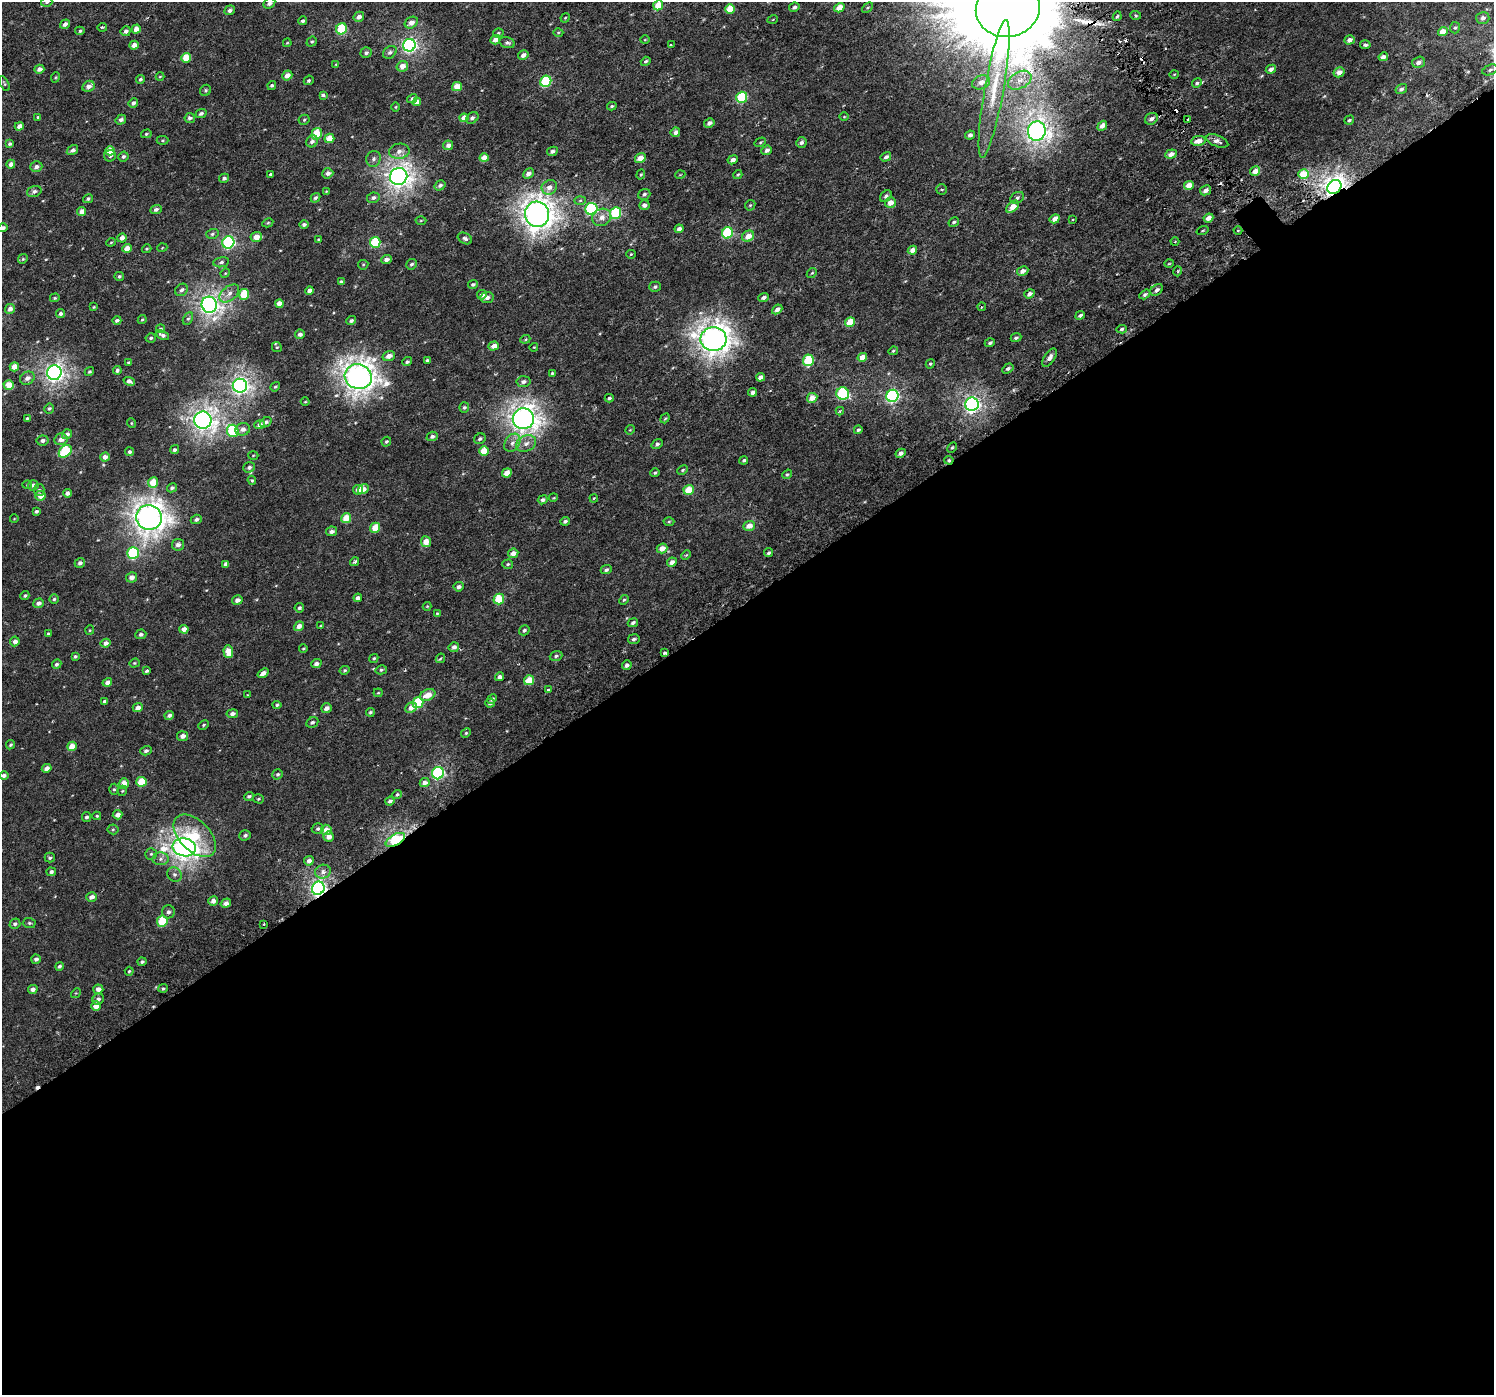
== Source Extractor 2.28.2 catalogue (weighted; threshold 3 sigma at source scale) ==
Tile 15 of 4 x 4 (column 3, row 4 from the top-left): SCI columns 3069-4560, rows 271-1663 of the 6126 x 6047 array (HDU 1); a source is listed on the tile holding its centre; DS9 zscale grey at full resolution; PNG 1496 x 1397 px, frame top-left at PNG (2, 2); each listed source drawn as its Kron ellipse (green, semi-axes under 4 px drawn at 4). Shown black and unused: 57% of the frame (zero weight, under 3 of 6 exposures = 5% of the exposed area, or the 3 px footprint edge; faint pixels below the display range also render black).
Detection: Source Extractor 2.28.2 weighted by HDU 2 'WHT'; one run over the whole footprint, this tile lists its part. Background 4.68e-04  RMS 0.0013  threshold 0.00517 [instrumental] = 3 sigma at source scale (4.09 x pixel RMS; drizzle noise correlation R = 1.36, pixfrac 0.8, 0.0396/0.0396 arcsec/px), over >= 5 px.
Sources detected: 458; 1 too faint to see at this stretch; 6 cosmic-ray / hot-pixel residue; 1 long thin detection or spike segment (spike, bleed or trail) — neither listed nor drawn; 2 inside a brighter listed object's ellipse — not listed separately; the other 448 listed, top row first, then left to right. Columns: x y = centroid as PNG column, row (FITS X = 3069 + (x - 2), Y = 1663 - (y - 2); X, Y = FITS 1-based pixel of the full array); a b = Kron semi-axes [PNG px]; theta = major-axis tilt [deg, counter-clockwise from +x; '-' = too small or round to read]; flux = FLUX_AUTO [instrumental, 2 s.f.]
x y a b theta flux
47 2 6 4 16 0.19
269 3 6 5 - 0.43
658 5 5 4 - 1.7
794 7 5 4 - 0.32
868 7 6 4 43 0.15
839 8 5 4 - 1.2
1008 8 32 29 16 4700
730 9 5 4 - 2.1
230 10 5 4 - 0.4
1136 15 5 4 - 0.23
1117 16 5 4 - 0.17
359 17 5 5 - 0.62
565 18 5 4 - 0.11
1483 18 6 6 - 0.51
773 19 5 3 - 0.11
303 21 4 4 - 0.26
411 23 7 5 32 0.71
65 24 5 4 - 0.48
102 27 5 3 - 0.12
1455 28 5 5 - 0.18
136 29 4 4 - 0.86
342 29 6 5 - 5.8
80 31 5 4 - 0.16
126 31 5 5 - 0.38
558 32 5 3 - 0.11
1443 32 5 4 - 1.3
498 33 5 4 - 0.16
495 40 5 4 - 0.71
645 40 5 3 - 0.09
1350 40 5 4 - 0.62
312 42 5 4 - 0.16
287 43 4 3 - 0.11
507 43 8 5 -14 0.27
134 45 5 4 - 0.82
409 45 6 6 - 28
671 45 3 3 - 0.12
1365 45 5 4 - 0.26
390 52 7 5 38 0.33
366 53 5 5 - 0.28
523 55 5 4 - 0.53
1383 57 4 4 - 0.51
186 58 5 5 - 2.2
646 61 5 4 - 0.22
1419 62 6 5 - 0.44
336 64 4 3 - 0.081
402 66 6 5 - 0.89
39 69 5 4 - 0.58
1271 69 5 4 - 0.49
1490 70 8 5 22 0.33
1339 72 5 4 - 0.77
1174 74 4 3 - 0.09
287 75 5 4 - 0.75
56 77 5 3 - 0.11
160 77 4 3 - 0.094
140 79 4 4 - 0.22
309 80 5 4 - 0.21
1020 80 13 8 28 1.1
546 81 6 5 - 8.2
981 82 9 7 19 0.69
4 83 8 4 -61 0.15
1197 83 5 4 - 0.24
272 85 5 4 - 0.21
88 86 6 5 - 0.65
457 87 5 4 - 1.6
994 89 70 9 80 4.7
1401 89 6 5 - 0.3
206 90 6 5 - 0.18
323 95 4 4 - 0.3
742 97 5 5 - 6.9
412 99 5 4 - 0.25
417 102 4 4 - 0.66
133 103 5 4 - 0.34
612 106 5 3 - 0.17
396 107 5 3 - 0.11
201 113 5 4 - 0.29
38 117 3 3 - 0.15
844 117 4 3 - 0.089
190 118 5 5 - 0.31
464 118 4 4 - 1.2
472 118 7 5 37 0.32
1151 119 7 5 33 0.45
1188 119 3 2 - 0.12
121 120 5 4 - 0.34
304 120 5 5 - 0.17
1349 120 5 4 - 0.21
709 123 5 4 - 0.46
19 126 4 4 - 0.65
1102 126 5 4 - 0.58
1037 131 9 9 - 62
675 132 5 4 - 0.46
146 134 5 4 - 0.15
317 134 6 5 - 3
970 135 5 4 - 0.38
329 138 5 4 - 1.4
162 140 6 4 1 0.15
312 141 6 5 - 0.4
1198 141 7 5 8 0.9
1217 141 11 5 -22 0.59
760 142 6 4 31 0.15
801 142 5 5 - 0.36
10 144 4 4 - 0.22
448 145 5 4 - 0.52
72 150 6 4 32 0.35
767 150 5 4 - 0.41
110 151 5 4 - 1.9
399 151 10 7 9 0.68
552 151 5 4 - 0.39
1171 154 6 4 22 0.61
110 156 6 5 - 0.31
123 156 5 5 - 0.26
886 157 5 4 - 0.33
484 158 4 4 - 1.2
640 158 5 5 - 1
373 159 8 7 - 0.35
733 160 5 4 - 0.53
11 164 4 4 - 0.49
36 167 6 5 - 0.37
1255 171 5 4 - 1.1
328 173 5 5 - 0.54
528 174 6 5 - 0.58
641 174 5 4 - 0.14
1304 174 5 5 - 2.9
270 175 3 3 - 0.31
680 175 5 3 - 0.086
738 175 5 4 - 0.16
399 176 9 8 - 71
224 178 5 4 - 0.3
440 185 6 5 - 0.3
1189 185 5 4 - 1.4
549 187 8 7 - 0.8
1334 187 8 6 41 70
942 189 5 5 - 0.2
1206 190 6 4 27 0.51
34 191 7 5 19 0.36
326 191 3 3 - 0.095
644 194 6 5 - 0.28
886 196 7 5 45 0.33
315 198 5 4 - 0.25
373 198 6 5 - 0.31
1017 198 7 5 30 0.33
88 199 5 4 - 0.21
580 201 5 3 - 0.13
890 203 5 5 - 0.98
644 205 5 5 - 0.41
750 205 6 4 44 0.15
1013 207 7 4 44 1.3
156 209 6 4 24 0.31
591 209 6 6 - 15
82 212 4 4 - 0.86
616 213 6 5 - 8.4
537 214 12 12 - 110
602 217 10 8 27 0.85
1208 218 5 4 - 0.76
1055 219 5 4 - 0.85
1073 219 3 3 - 0.11
421 220 5 3 - 0.12
954 222 5 4 - 0.22
268 223 6 4 29 0.14
304 225 4 4 - 0.29
3 228 5 4 - 0.26
679 229 4 3 - 0.43
1202 230 6 3 19 0.11
1238 230 4 3 - 0.1
727 233 6 5 - 8.3
212 234 6 5 - 0.21
748 236 6 5 - 1.2
256 237 5 5 - 1
122 238 5 4 - 0.55
465 238 7 5 -29 0.32
318 239 3 3 - 0.1
111 242 4 4 - 0.12
228 242 6 6 - 19
375 242 5 5 - 5.4
1175 242 4 3 - 0.1
127 248 4 4 - 1.2
162 248 5 3 - 0.088
147 249 5 4 - 0.13
912 250 5 4 - 0.85
631 254 5 4 - 0.13
23 259 5 4 - 0.14
386 259 5 4 - 0.51
221 262 8 5 10 0.28
411 264 5 5 - 0.22
1169 264 5 3 - 0.1
363 265 5 5 - 0.13
1023 271 6 5 - 0.58
1178 271 5 3 - 0.12
225 273 5 4 - 0.11
812 273 5 4 - 0.15
119 276 5 4 - 0.21
341 282 4 3 - 0.23
473 284 5 4 - 0.21
655 287 6 5 - 0.25
181 290 7 5 43 0.34
309 290 4 4 - 0.55
1156 290 7 5 41 0.39
229 293 11 7 38 0.74
244 294 5 5 - 4.1
1029 294 5 4 - 0.49
1145 294 6 4 33 0.23
482 295 5 4 - 0.53
55 298 5 4 - 0.14
487 298 6 5 - 0.4
764 298 5 4 - 0.38
279 304 4 4 - 1.3
209 305 8 7 - 54
94 307 3 3 - 0.089
982 307 4 4 - 0.14
10 309 5 4 - 0.52
777 309 6 4 41 0.53
60 314 4 4 - 0.3
1080 315 5 3 - 0.26
188 319 6 4 60 0.2
117 320 4 3 - 0.27
142 320 4 3 - 0.13
351 321 5 4 - 0.28
850 322 5 4 - 2.1
160 329 4 4 - 0.14
1122 329 5 4 - 0.21
300 334 5 4 - 0.39
162 335 7 4 -26 0.37
151 338 5 4 - 0.2
1016 338 5 4 - 0.22
525 339 5 4 - 0.17
713 339 13 12 - 110
990 343 5 4 - 0.24
493 346 5 4 - 0.77
277 347 5 4 - 0.14
534 347 4 3 - 0.1
893 351 5 4 - 0.15
389 356 6 5 - 0.75
862 357 5 4 - 1.2
1050 358 10 5 56 0.54
427 360 4 3 - 0.22
808 360 6 5 - 6.4
128 362 3 3 - 0.099
407 362 5 4 - 0.22
930 364 5 4 - 0.16
14 367 5 4 - 0.92
1008 368 6 4 31 0.28
117 370 4 3 - 0.2
89 372 5 4 - 0.18
54 373 7 7 - 46
552 373 3 3 - 0.13
358 377 14 12 -19 110
760 377 4 4 - 0.62
27 378 7 6 - 0.55
129 381 6 4 -22 0.47
524 382 7 5 6 0.35
9 385 5 4 - 1.7
240 386 7 7 - 42
275 387 5 3 - 0.15
753 392 4 4 - 0.52
843 394 6 6 - 12
892 396 6 6 - 19
609 398 4 3 - 0.19
812 398 5 5 - 1
305 402 4 3 - 0.095
972 404 7 6 - 36
464 407 5 5 - 0.21
49 408 5 5 - 0.21
840 411 4 4 - 0.14
27 418 3 3 - 0.17
665 418 5 3 - 0.12
523 419 10 10 - 86
203 420 9 8 - 67
266 422 6 4 36 0.29
131 423 5 3 - 0.11
260 425 5 4 - 0.48
243 429 7 6 - 0.52
630 430 5 4 - 0.11
858 430 4 4 - 0.21
233 431 6 6 - 6.4
67 434 5 5 - 0.47
432 436 5 4 - 0.31
61 439 6 5 - 0.7
480 439 6 5 - 0.25
43 441 6 5 - 0.34
386 442 5 4 - 0.19
512 443 10 7 56 0.61
526 444 10 7 26 0.71
657 444 6 4 35 0.24
952 448 5 4 - 0.15
175 450 5 4 - 0.25
65 451 7 5 43 6.5
484 451 5 4 - 2
129 452 4 4 - 0.22
901 453 5 4 - 0.39
253 455 5 3 - 0.1
105 457 4 4 - 0.68
744 460 4 3 - 0.2
949 460 5 4 - 0.2
249 467 6 5 - 0.32
683 470 5 4 - 0.15
507 473 5 4 - 1.2
655 473 4 3 - 0.18
787 474 5 4 - 0.15
252 480 5 4 - 0.13
153 482 5 5 - 2
27 485 5 4 - 0.11
33 485 5 5 - 0.43
172 488 5 4 - 0.26
363 489 6 4 35 0.56
39 490 6 5 - 0.25
358 490 5 4 - 0.54
689 490 5 5 - 2.7
67 493 4 4 - 0.48
40 496 5 5 - 1
553 498 4 3 - 0.093
594 498 4 3 - 0.098
543 500 5 4 - 0.33
36 511 4 3 - 0.23
149 518 13 12 - 110
346 518 5 4 - 2.2
14 519 4 3 - 0.074
196 519 5 4 - 0.3
565 521 5 4 - 0.26
669 521 5 3 - 0.13
749 526 6 5 - 0.99
375 528 5 4 - 1.8
332 531 5 5 - 0.47
426 542 5 5 - 1.2
178 545 6 6 - 0.44
662 548 5 4 - 1
133 553 6 5 - 11
513 553 5 4 - 0.81
768 553 5 3 - 0.23
686 555 5 3 - 0.11
355 562 5 3 - 0.19
672 562 5 4 - 0.72
80 563 5 5 - 0.35
226 564 4 4 - 0.4
508 564 5 4 - 0.17
606 570 5 4 - 0.3
131 577 5 5 - 0.71
459 587 5 5 - 0.37
25 595 4 3 - 0.16
358 598 4 4 - 0.5
54 599 5 4 - 0.16
499 599 5 5 - 3.3
237 600 5 4 - 0.6
624 600 5 4 - 0.17
39 603 5 4 - 0.46
427 606 4 4 - 0.097
299 608 5 4 - 0.22
437 613 4 3 - 0.13
633 623 5 4 - 0.3
299 626 5 4 - 0.75
320 626 3 3 - 0.084
184 629 4 4 - 0.85
90 630 5 4 - 0.12
524 630 5 4 - 0.26
48 634 4 3 - 0.17
141 634 5 5 - 0.3
634 639 6 5 - 0.31
15 641 5 4 - 0.51
105 643 5 4 - 0.55
454 647 5 5 - 0.46
303 649 4 3 - 0.14
228 651 6 5 - 1.5
665 653 3 3 - 0.33
75 656 4 4 - 0.2
556 656 6 4 20 0.25
374 658 5 4 - 0.14
440 658 5 3 - 0.14
134 663 5 4 - 0.13
57 664 5 4 - 0.31
316 664 5 4 - 0.47
627 665 5 4 - 0.43
345 670 5 4 - 0.18
381 670 6 4 15 0.18
147 671 4 3 - 0.24
263 673 6 4 38 0.57
499 677 5 4 - 0.36
529 680 5 4 - 2.3
107 682 5 4 - 0.57
548 690 4 3 - 0.29
378 693 4 4 - 0.12
248 695 4 3 - 0.074
428 695 8 5 23 1.4
492 699 5 4 - 0.24
104 701 4 3 - 0.24
418 703 5 5 - 4.6
490 703 5 4 - 0.38
277 705 4 4 - 0.17
138 708 5 4 - 0.59
326 708 5 4 - 0.57
411 708 6 5 - 0.85
370 712 4 4 - 0.19
232 714 5 4 - 0.39
169 715 5 4 - 0.37
312 722 6 5 - 0.24
203 725 5 4 - 0.14
466 733 5 4 - 0.14
183 736 5 5 - 0.57
10 745 5 4 - 0.19
72 746 5 4 - 1.4
146 751 5 4 - 0.3
47 768 5 4 - 0.52
438 773 6 6 - 16
278 774 5 5 - 0.21
4 776 4 4 - 0.33
141 782 5 5 - 3
124 783 5 5 - 1.3
425 783 5 4 - 0.72
114 789 5 5 - 0.18
122 791 5 5 - 0.15
397 794 5 4 - 0.2
249 796 5 4 - 0.22
258 799 5 4 - 0.15
390 801 5 4 - 0.31
118 815 5 4 - 0.77
97 816 4 3 - 0.12
86 817 5 4 - 0.26
318 828 6 5 - 0.25
113 829 5 5 - 0.17
326 830 5 5 - 0.91
245 835 6 5 - 0.27
195 836 26 15 -45 4.7
329 837 5 5 - 0.8
395 840 11 5 28 6.7
184 847 11 9 -8 83
151 854 5 5 - 0.2
50 858 5 5 - 0.21
161 859 8 6 3 0.42
309 861 5 5 - 0.54
51 872 5 4 - 0.3
323 872 8 7 - 0.54
174 874 7 7 - 0.39
318 888 7 6 - 36
92 897 5 4 - 0.56
213 901 5 4 - 0.55
226 903 5 4 - 0.52
168 912 6 6 - 0.4
162 921 5 5 - 4.4
29 923 6 5 - 0.19
15 924 5 5 - 0.32
264 924 4 2 - 0.079
36 959 5 4 - 0.33
142 962 4 4 - 0.24
59 966 4 4 - 0.23
129 971 4 4 - 0.16
163 988 5 4 - 0.2
33 989 5 4 - 0.41
98 989 5 4 - 0.61
76 993 5 4 - 0.11
98 999 6 5 - 0.37
96 1006 5 4 - 1
Overlapping masked pixels (flux is a lower limit): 4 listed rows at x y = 1334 187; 949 460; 395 840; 318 888
Isophote crosses this tile's border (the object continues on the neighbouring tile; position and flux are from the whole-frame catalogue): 5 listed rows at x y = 47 2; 269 3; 658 5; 1008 8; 3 228